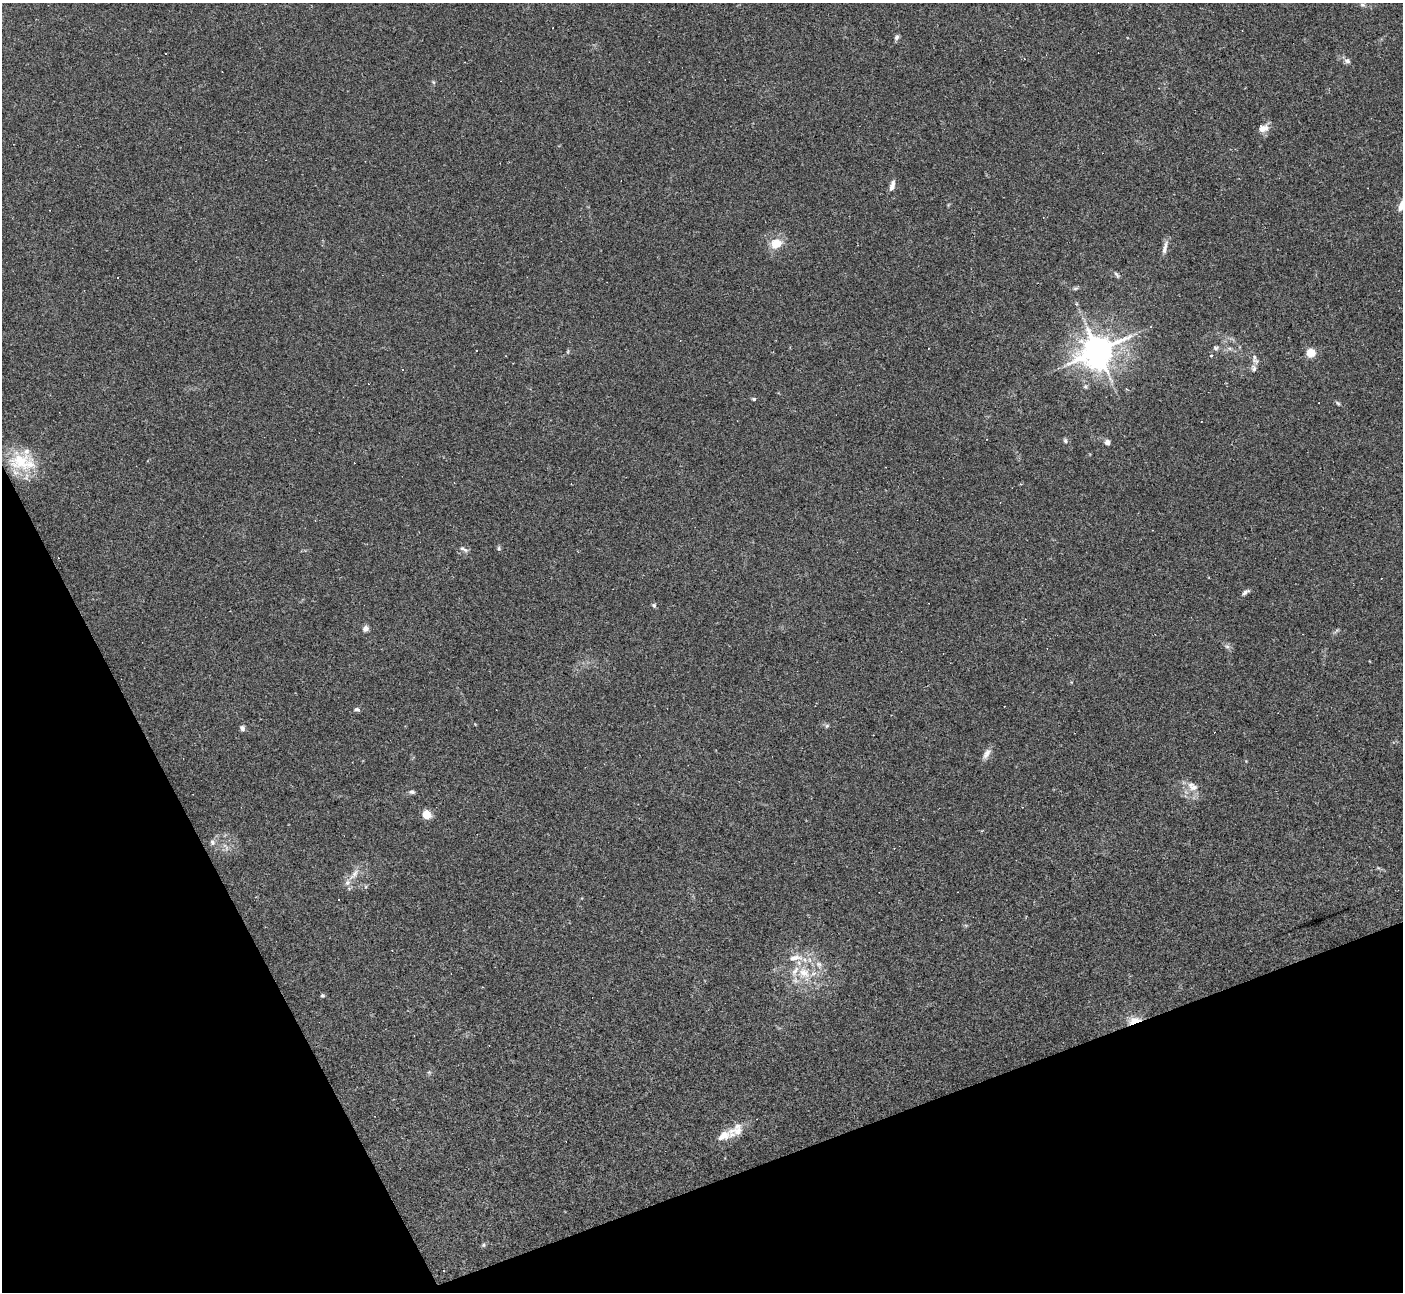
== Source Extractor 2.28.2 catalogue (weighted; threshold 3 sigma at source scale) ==
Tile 14 of 4 x 4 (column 2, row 4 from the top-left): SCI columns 1408-2808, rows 284-1573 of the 5609 x 5597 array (HDU 1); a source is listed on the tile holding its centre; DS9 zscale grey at full resolution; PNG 1405 x 1294 px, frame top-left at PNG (2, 3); no overlay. Shown black and unused: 20% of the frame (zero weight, under 2 of 3 exposures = <1% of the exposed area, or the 3 px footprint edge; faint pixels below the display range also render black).
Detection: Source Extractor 2.28.2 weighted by HDU 2 'WHT'; one run over the whole footprint, this tile lists its part. Background 0.0523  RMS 0.0053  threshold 0.0239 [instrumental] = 3 sigma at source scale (4.5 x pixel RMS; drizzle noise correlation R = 1.50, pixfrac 1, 0.05/0.05 arcsec/px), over >= 5 px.
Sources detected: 68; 13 cosmic-ray / hot-pixel residue — not listed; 6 inside a brighter listed object's ellipse — not listed separately; the other 49 listed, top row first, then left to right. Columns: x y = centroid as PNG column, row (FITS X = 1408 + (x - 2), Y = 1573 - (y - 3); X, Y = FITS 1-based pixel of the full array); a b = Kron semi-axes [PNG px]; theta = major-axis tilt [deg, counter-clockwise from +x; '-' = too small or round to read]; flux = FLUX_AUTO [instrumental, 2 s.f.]
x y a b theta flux
1362 5 7 5 -2 1.1
896 37 8 6 47 1.3
165 53 3 2 - 0.55
1347 61 8 6 -51 1.5
433 82 6 4 -71 0.61
1263 128 13 9 9 4.3
892 186 13 6 75 2.8
1402 205 12 6 72 3.7
776 244 11 9 32 8.8
1165 248 20 5 76 2.8
1116 274 10 4 -46 1.1
118 277 2 2 - 0.44
1075 288 8 4 9 0.9
1216 348 7 5 -34 1.1
568 351 6 4 72 0.62
1098 351 11 10 - 760
1310 353 5 5 - 22
1211 356 3 3 - 1.9
1254 358 13 6 -80 2.2
1085 387 6 5 - 0.92
754 399 5 4 - 0.71
1338 403 7 4 -37 0.81
1065 441 6 5 - 0.99
1107 442 5 5 - 2.4
20 461 32 25 -4 22
499 548 6 5 - 0.83
465 550 10 5 -30 1.4
1245 592 11 5 32 1.5
654 605 6 5 - 0.98
365 629 7 7 - 2
1227 647 7 4 -1 1.1
357 709 7 5 -8 1.1
827 726 6 4 45 0.74
242 728 7 5 -77 1.5
987 754 16 8 58 2.9
1192 787 18 11 -33 5.3
412 792 8 5 1 1.2
426 815 5 5 - 24
212 842 8 6 -66 1.5
355 873 12 6 63 2.8
347 883 8 7 - 2.2
338 899 3 3 - 1.5
795 958 22 8 5 6.2
819 964 8 7 - 2.1
804 973 19 13 -32 11
322 995 5 5 - 0.8
1134 1021 14 7 17 7.8
736 1130 26 14 36 8.1
483 1245 6 5 - 0.78
Overlapping masked pixels (flux is a lower limit): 1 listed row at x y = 1134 1021
Isophote crosses this tile's border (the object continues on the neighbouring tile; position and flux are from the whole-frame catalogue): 1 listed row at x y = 1402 205